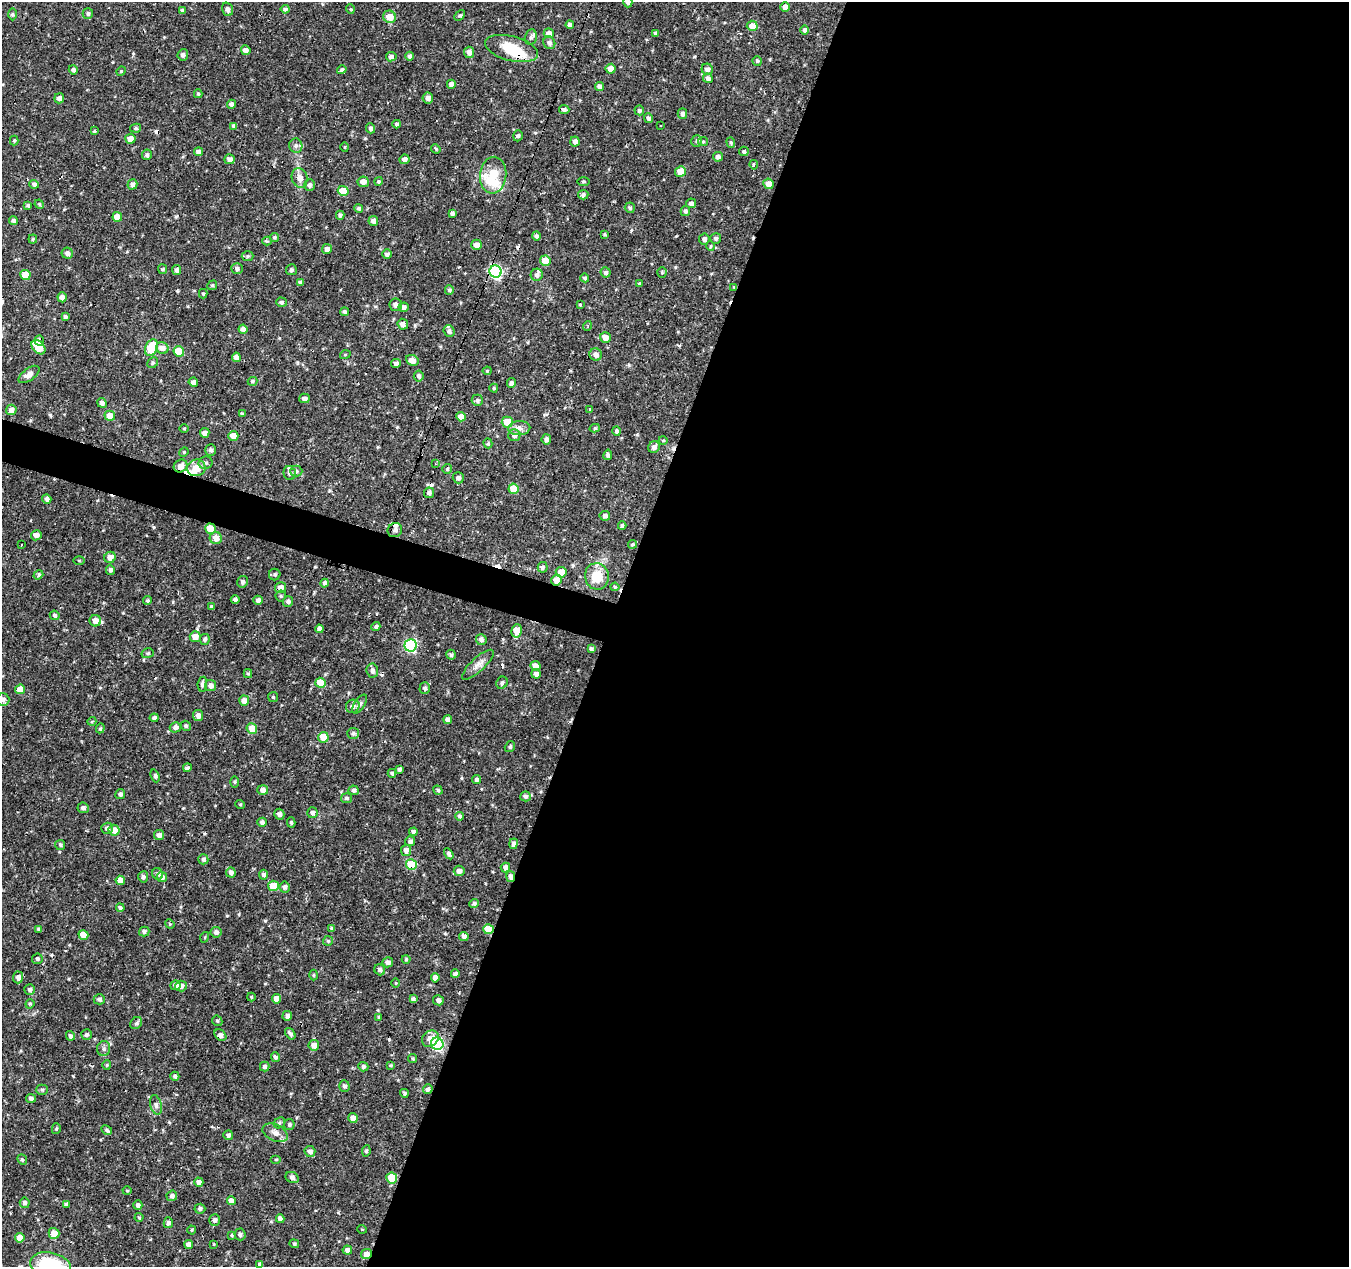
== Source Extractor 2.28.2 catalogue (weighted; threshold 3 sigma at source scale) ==
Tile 12 of 4 x 4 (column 4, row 3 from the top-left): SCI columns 4044-5390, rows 1541-2805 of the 5390 x 5544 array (HDU 1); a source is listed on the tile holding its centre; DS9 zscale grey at full resolution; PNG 1351 x 1269 px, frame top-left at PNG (2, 2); each listed source drawn as its Kron ellipse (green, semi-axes under 4 px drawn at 4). Shown black and unused: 57% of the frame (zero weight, under 2 of 3 exposures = <1% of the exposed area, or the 3 px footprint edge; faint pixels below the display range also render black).
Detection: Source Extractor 2.28.2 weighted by HDU 2 'WHT'; one run over the whole footprint, this tile lists its part. Background 0.0474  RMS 0.0037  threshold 0.0168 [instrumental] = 3 sigma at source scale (4.5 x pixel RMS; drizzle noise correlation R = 1.50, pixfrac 1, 0.0396/0.0396 arcsec/px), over >= 5 px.
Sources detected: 394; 2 inside a brighter object's white glare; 9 cosmic-ray / hot-pixel residue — neither listed nor drawn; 3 inside a brighter listed object's ellipse — not listed separately; the other 380 listed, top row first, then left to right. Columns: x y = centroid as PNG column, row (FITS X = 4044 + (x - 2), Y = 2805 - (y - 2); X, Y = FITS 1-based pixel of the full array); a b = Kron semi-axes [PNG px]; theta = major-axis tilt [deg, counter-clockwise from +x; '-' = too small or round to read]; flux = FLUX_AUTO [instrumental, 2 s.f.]
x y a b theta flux
628 2 5 4 - 0.82
785 7 5 4 - 2.1
227 9 7 5 -72 1.3
285 9 4 4 - 1.1
350 9 5 3 - 0.35
183 10 4 3 - 0.76
12 14 6 4 -89 0.51
88 14 5 5 - 0.84
459 15 6 4 46 0.54
390 17 6 6 - 3.6
570 25 4 4 - 1.3
752 26 5 5 - 3.1
804 30 5 4 - 0.98
549 33 5 5 - 2.2
656 33 4 3 - 0.73
531 37 8 6 77 0.96
549 43 6 5 - 1.2
511 48 27 12 -14 11
246 50 5 4 - 1.9
469 52 5 5 - 1.8
183 55 6 5 - 1
409 56 4 4 - 0.86
391 57 5 4 - 1.1
757 61 5 4 - 0.63
611 69 5 5 - 2.8
707 69 5 5 - 1.3
73 70 5 4 - 0.89
342 70 5 4 - 0.83
121 71 5 4 - 0.43
708 78 5 4 - 1.1
451 84 4 4 - 1.5
599 86 5 4 - 1.4
198 94 4 4 - 0.55
59 98 5 5 - 1.5
428 98 5 5 - 1.5
232 104 4 4 - 1.8
564 110 5 4 - 0.94
639 110 5 5 - 0.67
682 114 5 5 - 1.1
649 118 5 4 - 1
397 124 4 4 - 0.76
234 126 4 3 - 0.76
661 126 3 2 - 0.5
136 128 5 4 - 0.62
370 128 5 4 - 0.94
94 131 4 4 - 0.39
518 136 6 4 71 0.75
130 139 5 5 - 2.3
14 141 5 4 - 0.43
697 141 6 5 - 0.81
575 142 5 4 - 1.6
703 142 5 4 - 0.47
731 142 5 4 - 0.48
296 146 7 6 - 1
345 147 5 3 - 0.27
436 149 5 4 - 0.42
744 151 5 4 - 0.68
198 152 4 4 - 1.3
147 155 5 5 - 0.87
718 157 5 5 - 1.2
230 159 5 5 - 1.2
404 159 5 4 - 1.4
754 165 4 3 - 0.62
680 171 5 5 - 4.7
493 175 18 13 85 16
300 178 10 7 -73 2.3
379 181 4 4 - 0.51
363 182 6 5 - 2.3
584 182 6 3 0 0.42
34 184 5 4 - 1.2
132 184 5 5 - 1.1
768 184 5 5 - 3.3
309 185 6 5 - 0.94
343 191 5 5 - 7.7
583 195 5 4 - 0.8
691 203 5 5 - 1.2
39 204 5 4 - 0.4
28 205 4 4 - 0.69
359 208 4 4 - 0.8
630 208 5 5 - 0.73
685 211 5 5 - 0.87
452 213 4 3 - 0.85
340 215 4 3 - 0.69
117 217 5 4 - 3.8
13 220 4 4 - 0.84
373 221 5 4 - 1.6
604 234 3 3 - 0.39
536 236 5 4 - 0.9
274 237 4 4 - 0.59
716 238 5 5 - 0.8
33 239 4 4 - 0.38
704 239 5 5 - 1.2
267 241 4 4 - 0.41
477 245 5 5 - 2.5
711 246 5 3 - 0.41
327 249 5 5 - 1.6
67 253 6 5 - 1.5
387 254 4 4 - 0.96
248 256 6 5 - 0.59
545 261 5 5 - 4.5
162 269 5 4 - 0.44
237 269 6 5 - 0.94
177 270 5 4 - 1.1
291 270 5 5 - 0.86
496 271 6 6 - 51
606 272 5 5 - 0.85
662 272 5 4 - 0.47
25 275 5 5 - 6.2
537 275 6 6 - 1.1
585 278 4 4 - 0.7
300 282 4 4 - 0.88
640 284 3 3 - 0.57
212 285 5 4 - 0.51
734 287 4 4 - 0.34
449 290 4 4 - 0.68
203 294 5 4 - 0.4
62 297 5 4 - 1.8
281 302 5 4 - 0.9
396 305 6 6 - 1.4
580 305 4 4 - 0.38
404 307 5 5 - 1.2
345 312 4 4 - 0.81
65 317 4 4 - 0.77
403 324 5 5 - 1.6
587 326 5 3 - 0.36
243 329 4 4 - 1.7
449 331 6 5 - 1.1
605 337 5 5 - 2.8
39 340 5 4 - 1.3
38 347 8 5 -47 8.2
151 348 8 6 63 16
162 348 6 5 - 2.1
179 351 5 5 - 8
345 355 5 3 - 0.33
596 355 6 6 - 1.8
236 357 4 4 - 2.1
412 360 6 5 - 2.7
153 363 6 5 - 0.58
396 363 5 4 - 1.1
487 371 4 4 - 0.38
29 374 12 6 36 2.3
419 376 5 5 - 0.94
252 381 5 4 - 0.5
193 382 5 4 - 1.2
511 383 5 4 - 0.88
494 388 4 4 - 0.43
304 398 5 4 - 1.3
477 400 5 5 - 0.9
102 403 5 4 - 1.4
589 409 3 3 - 0.96
11 410 5 5 - 1.7
242 414 4 3 - 0.51
110 416 5 5 - 4.8
461 417 5 4 - 4
507 422 5 5 - 7.5
184 428 5 3 - 0.32
519 428 11 7 2 1.9
595 428 5 4 - 0.58
617 431 5 4 - 0.79
205 433 5 4 - 2.2
514 435 6 6 - 1.7
233 436 5 5 - 3.2
546 439 5 4 - 1.2
663 440 4 3 - 0.3
488 443 5 4 - 0.64
654 447 6 5 - 1.4
211 450 6 5 - 0.92
184 452 5 4 - 0.41
608 455 5 4 - 0.83
206 463 7 6 - 0.93
435 464 3 2 - 0.34
180 466 7 6 - 2.4
196 468 9 8 - 5.7
447 469 5 4 - 0.54
296 471 6 5 - 0.8
290 473 7 6 - 1.2
458 478 5 5 - 1.1
514 489 5 5 - 6.6
429 493 5 5 - 1
47 499 5 4 - 1.1
605 516 5 5 - 1.1
622 526 4 4 - 0.72
211 529 5 5 - 7.1
395 530 7 7 - 1.4
36 535 5 5 - 2.2
216 538 6 6 - 3
632 544 4 4 - 0.54
21 545 3 2 - 0.32
110 557 6 5 - 2.2
79 561 6 4 0 0.35
543 567 5 5 - 0.91
110 570 5 4 - 0.85
561 572 5 5 - 4.1
275 574 6 6 - 0.64
38 575 5 4 - 0.79
597 576 13 12 - 7.4
556 580 5 5 - 3.5
243 582 6 5 - 0.95
325 583 4 4 - 1.2
615 587 4 4 - 0.38
280 588 5 5 - 2.1
281 596 5 5 - 0.59
235 599 4 3 - 0.93
258 600 4 4 - 1.4
147 601 4 4 - 0.69
288 601 5 5 - 0.88
212 607 4 3 - 0.79
55 615 5 4 - 0.73
95 621 5 5 - 2.7
376 627 4 4 - 0.87
319 629 4 4 - 1.2
517 631 7 5 76 5.9
195 637 5 5 - 2.9
205 639 5 5 - 0.76
481 640 5 5 - 1.1
410 645 6 6 - 38
591 649 4 3 - 0.79
148 653 6 5 - 0.6
451 655 5 4 - 0.76
478 665 20 6 43 2.3
535 666 5 4 - 2.8
372 671 7 5 -84 1.3
248 674 4 4 - 0.46
536 674 5 4 - 1.4
320 683 5 5 - 6.3
502 683 6 5 - 0.78
202 684 7 4 84 1.2
210 686 5 5 - 1.6
425 688 6 5 - 0.98
20 689 5 5 - 4.7
273 697 5 5 - 0.45
3 700 6 6 - 1.3
244 701 5 5 - 2.5
360 704 11 5 56 1.1
353 706 7 6 - 1.7
198 716 5 5 - 1.8
154 718 4 4 - 0.87
448 720 4 4 - 1.5
92 721 5 3 - 0.33
186 726 5 5 - 0.75
175 727 6 5 - 1.4
100 728 5 4 - 0.51
252 729 5 5 - 5.4
353 733 6 5 - 0.92
323 737 5 5 - 9.2
510 747 6 5 - 0.63
187 768 4 4 - 0.62
399 769 4 3 - 0.87
392 773 4 3 - 0.65
155 776 6 4 -69 0.75
476 780 4 4 - 0.84
235 782 5 4 - 0.46
263 790 5 5 - 2.4
354 790 5 5 - 1
438 790 5 4 - 0.76
120 794 5 4 - 0.88
525 796 5 5 - 1
347 798 5 5 - 0.74
240 804 5 3 - 0.32
83 808 5 5 - 1
312 813 5 5 - 1.1
279 814 5 5 - 1.1
459 816 4 4 - 0.69
262 822 5 4 - 1
291 822 5 4 - 0.59
107 828 6 5 - 1
114 830 5 5 - 3.1
413 832 4 4 - 1.2
159 835 5 5 - 1.3
410 841 5 5 - 1
513 844 5 4 - 1.1
60 845 5 5 - 0.6
406 850 5 5 - 1.8
449 854 6 4 -58 0.88
203 859 5 5 - 0.83
411 865 5 5 - 13
505 868 5 5 - 1.6
459 871 5 5 - 1.8
231 873 5 5 - 1.4
158 874 6 5 - 0.81
264 875 5 4 - 1.1
511 876 5 4 - 1.6
143 877 5 5 - 0.85
162 877 5 5 - 1.5
120 880 5 4 - 2.9
273 886 5 5 - 7
285 887 5 5 - 1.2
474 903 5 4 - 0.91
120 908 4 4 - 0.73
170 924 5 3 - 0.35
39 929 4 4 - 0.82
332 929 4 4 - 0.74
488 929 5 5 - 9.3
144 931 5 4 - 0.94
216 932 5 5 - 1.2
83 935 5 4 - 4.4
205 937 5 3 - 0.31
464 937 4 4 - 1.3
328 941 5 5 - 0.49
37 959 5 5 - 0.76
406 959 4 4 - 0.39
388 962 5 5 - 1.3
380 970 6 5 - 1
455 974 4 4 - 1
313 975 5 3 - 0.38
18 977 6 5 - 1.6
435 978 4 4 - 1.9
396 983 5 3 - 0.31
175 985 5 4 - 1.4
181 986 6 5 - 1.4
30 989 5 5 - 0.91
251 997 4 4 - 0.36
99 999 6 5 - 0.96
276 999 5 4 - 2.7
413 999 4 3 - 0.91
438 1000 5 5 - 1.3
30 1004 5 4 - 0.49
287 1016 5 5 - 1.4
379 1017 4 3 - 0.7
217 1021 5 5 - 0.52
136 1023 6 5 - 0.76
290 1034 6 4 -56 1.1
86 1035 5 5 - 0.87
220 1035 7 5 -43 1.2
70 1036 5 4 - 1.1
430 1039 9 7 43 2.7
437 1044 6 6 - 43
314 1045 5 5 - 2.3
104 1049 7 6 - 1.1
275 1057 5 4 - 0.75
413 1058 4 4 - 0.46
107 1065 5 4 - 0.48
391 1065 4 3 - 0.48
265 1067 5 5 - 0.91
363 1067 5 4 - 0.97
175 1076 5 4 - 0.83
344 1086 6 5 - 0.88
428 1089 5 4 - 0.87
42 1090 5 5 - 0.58
404 1093 4 4 - 0.56
31 1098 5 4 - 1
156 1105 10 5 -75 1.2
353 1118 5 5 - 2.2
279 1123 6 5 - 0.62
289 1125 5 5 - 0.75
56 1129 5 4 - 0.44
107 1130 6 4 -28 0.59
275 1133 13 8 -25 2.2
228 1135 5 5 - 0.98
310 1151 6 5 - 1.6
366 1151 6 4 81 0.67
22 1160 5 4 - 0.55
276 1160 5 3 - 0.34
292 1177 7 5 -27 1.2
392 1178 5 5 - 12
199 1182 4 4 - 1.5
127 1191 4 4 - 0.38
172 1196 5 5 - 1.2
231 1201 4 4 - 2.6
25 1203 5 5 - 1.1
66 1204 4 3 - 0.78
138 1205 5 4 - 1.3
200 1209 5 5 - 0.93
139 1217 4 4 - 0.4
280 1219 4 4 - 2
215 1220 6 5 - 1.1
168 1223 5 4 - 1.1
362 1229 5 3 - 0.3
192 1230 4 4 - 0.41
54 1233 5 5 - 3.9
240 1234 6 5 - 1.1
232 1235 4 3 - 0.39
20 1238 5 4 - 3.4
214 1244 4 2 - 0.25
294 1244 5 4 - 0.47
189 1245 4 4 - 2.3
347 1250 4 4 - 1.5
366 1254 5 5 - 2.1
260 1264 4 4 - 1.1
51 1265 20 12 -12 26
Overlapping masked pixels (flux is a lower limit): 11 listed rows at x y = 496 271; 734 287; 39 340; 180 466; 211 529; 556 580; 411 865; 511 876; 488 929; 392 1178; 366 1254
Isophote crosses this tile's border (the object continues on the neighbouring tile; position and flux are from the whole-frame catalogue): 3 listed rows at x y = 628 2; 3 700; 51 1265